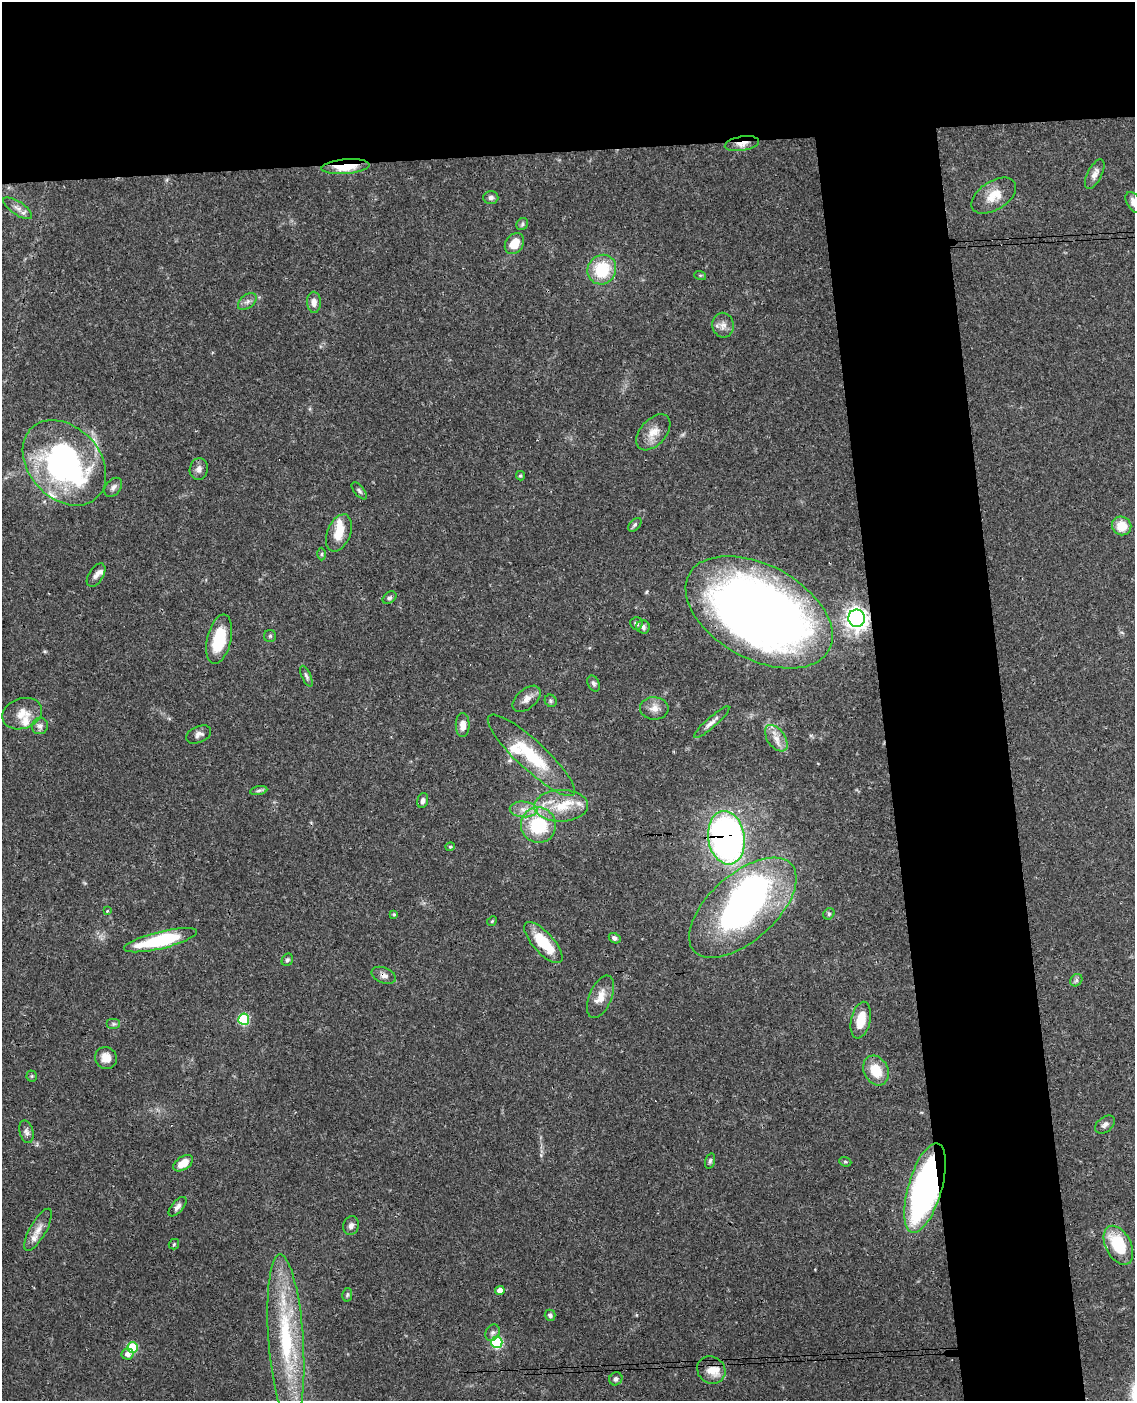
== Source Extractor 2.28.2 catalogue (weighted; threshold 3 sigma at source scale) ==
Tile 2 of 4 x 3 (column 2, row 1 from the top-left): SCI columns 1192-2324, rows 3042-4440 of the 4648 x 4580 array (HDU 1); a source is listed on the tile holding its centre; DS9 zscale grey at full resolution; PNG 1137 x 1403 px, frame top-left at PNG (2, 2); each listed source drawn as its Kron ellipse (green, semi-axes under 4 px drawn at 4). Shown black and unused: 20% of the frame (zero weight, under 3 of 4 exposures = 6% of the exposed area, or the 3 px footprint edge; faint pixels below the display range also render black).
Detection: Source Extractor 2.28.2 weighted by HDU 2 'WHT'; one run over the whole footprint, this tile lists its part. Background 0.0901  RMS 0.0036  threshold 0.0161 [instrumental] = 3 sigma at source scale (4.5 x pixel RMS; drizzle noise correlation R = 1.50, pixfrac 1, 0.05/0.05 arcsec/px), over >= 5 px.
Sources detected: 102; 1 inside a brighter object's white glare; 1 cosmic-ray / hot-pixel residue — neither listed nor drawn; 10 inside a brighter listed object's ellipse — not listed separately; the other 90 listed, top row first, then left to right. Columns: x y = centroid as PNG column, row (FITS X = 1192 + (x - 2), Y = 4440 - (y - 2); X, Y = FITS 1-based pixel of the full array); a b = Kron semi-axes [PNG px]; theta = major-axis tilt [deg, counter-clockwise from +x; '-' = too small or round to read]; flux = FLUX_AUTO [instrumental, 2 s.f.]
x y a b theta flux
742 144 17 7 9 3.1
345 167 24 7 5 11
1095 174 16 7 63 2.4
994 196 25 14 33 6.4
491 197 7 6 - 1.1
1134 202 11 7 -59 2.5
18 208 16 6 -34 2.2
522 224 6 5 - 0.62
514 243 11 8 54 5.6
602 270 15 14 - 15
700 275 6 4 -18 0.41
247 302 11 6 39 1.4
314 302 10 7 -89 2.1
723 325 12 10 -80 2.5
653 432 21 13 49 4.7
64 463 48 35 -47 96
199 469 11 9 81 1.9
520 476 5 4 - 0.53
113 487 11 7 51 1.5
359 491 10 5 -49 0.87
635 525 8 5 45 0.83
1122 526 10 9 - 6.3
339 533 19 11 68 6.5
322 554 6 4 89 0.56
96 575 13 7 57 1.8
390 598 8 5 37 0.79
759 612 80 47 -29 350
857 618 8 8 - 230
636 623 6 6 - 0.98
643 627 7 6 - 1.2
270 636 6 6 - 0.58
219 639 25 12 77 14
306 676 11 4 -65 0.9
593 683 8 5 -64 0.84
527 699 17 9 41 2.8
551 701 6 5 - 0.71
654 708 14 11 -1 2.9
22 714 20 15 19 5.5
712 722 23 5 41 2.2
463 725 12 7 90 3.2
40 726 8 8 - 1.5
199 734 13 8 24 1.7
776 738 15 9 -54 3.5
531 755 58 14 -43 19
259 791 9 4 10 0.77
423 800 7 5 75 1.3
561 806 27 16 2 11
524 809 14 8 -3 3
538 825 18 17 - 21
726 838 27 18 -81 140
450 847 4 4 - 0.48
743 908 65 33 42 110
107 911 4 3 - 0.37
394 914 4 3 - 0.61
829 914 6 5 - 0.6
492 921 5 4 - 0.36
615 938 6 5 - 1.2
161 940 37 8 14 26
543 943 26 10 -48 13
287 960 6 5 - 0.73
384 975 13 7 -22 1.7
1076 980 7 5 48 0.86
600 997 22 11 67 4.7
244 1019 5 5 - 25
861 1020 18 9 77 6.6
114 1024 7 5 0 0.72
106 1058 11 10 - 4.1
876 1070 15 12 -63 8.3
32 1076 5 5 - 0.48
1105 1125 11 7 39 1.4
26 1132 11 7 -75 1.5
710 1161 8 4 74 0.75
845 1162 6 4 -20 0.54
183 1163 11 6 33 4.8
925 1188 47 16 74 120
178 1207 12 6 49 1.5
351 1226 9 8 - 1.4
38 1230 23 8 61 3.4
174 1244 5 5 - 0.49
1118 1245 21 12 -63 16
500 1291 5 4 - 2.2
347 1295 7 5 79 0.6
550 1315 5 5 - 1.3
492 1333 8 7 - 1.1
286 1339 85 17 -86 39
497 1342 6 5 - 29
132 1348 5 5 - 20
128 1354 6 5 - 1.8
711 1370 15 13 -37 4.1
616 1379 7 6 - 1
Overlapping masked pixels (flux is a lower limit): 7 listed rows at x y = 742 144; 345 167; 759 612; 857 618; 726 838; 384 975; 925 1188
Isophote crosses this tile's border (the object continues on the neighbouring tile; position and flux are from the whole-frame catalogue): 1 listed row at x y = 1134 202